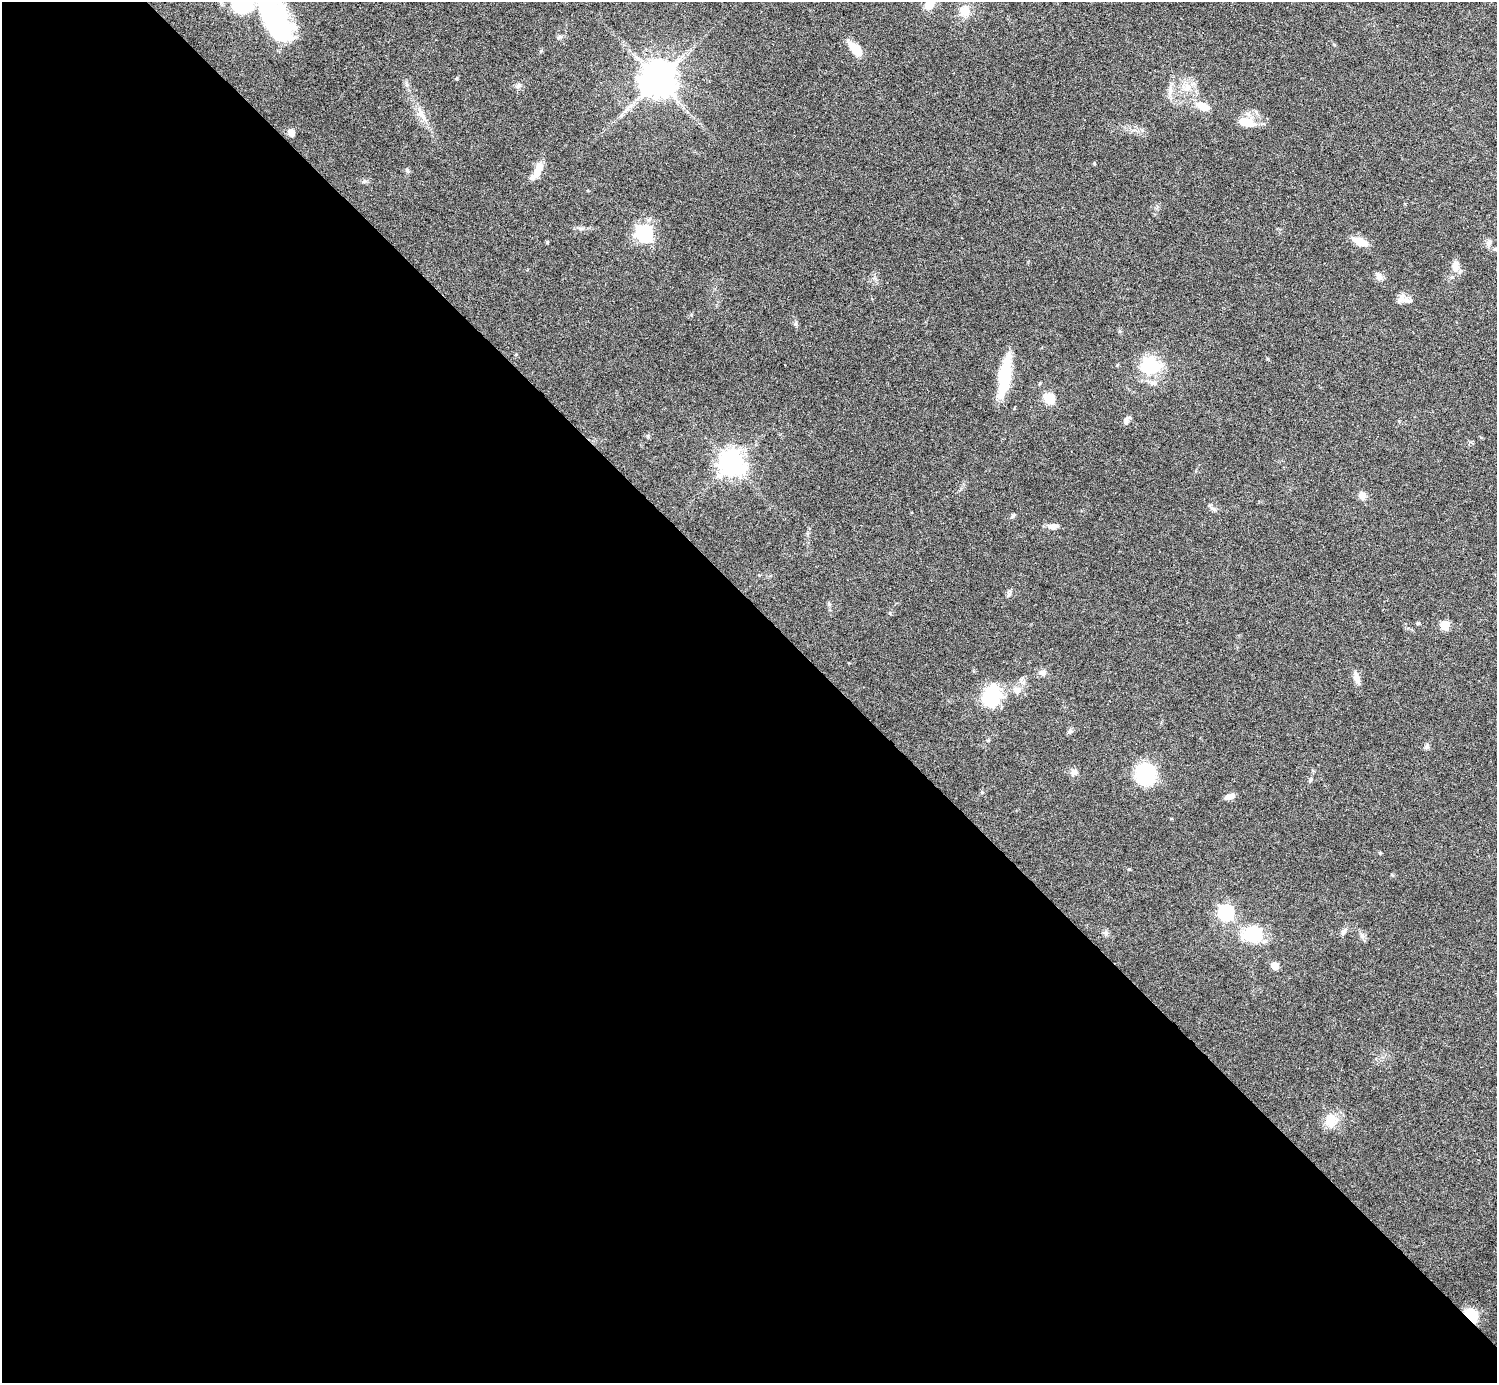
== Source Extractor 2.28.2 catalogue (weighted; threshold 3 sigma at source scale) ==
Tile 9 of 4 x 4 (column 1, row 3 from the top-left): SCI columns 46-1540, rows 1580-2960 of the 6029 x 6026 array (HDU 1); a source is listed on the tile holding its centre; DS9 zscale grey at full resolution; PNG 1499 x 1385 px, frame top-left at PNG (2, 2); no overlay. Shown black and unused: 56% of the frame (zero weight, under 3 of 6 exposures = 3% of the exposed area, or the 3 px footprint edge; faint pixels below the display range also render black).
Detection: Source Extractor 2.28.2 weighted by HDU 2 'WHT'; one run over the whole footprint, this tile lists its part. Background 0.0569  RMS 0.0044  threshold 0.0178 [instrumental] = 3 sigma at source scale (4.09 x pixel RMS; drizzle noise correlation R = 1.36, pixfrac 0.8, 0.05/0.05 arcsec/px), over >= 5 px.
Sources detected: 59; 2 inside a brighter listed object's ellipse — not listed separately; the other 57 listed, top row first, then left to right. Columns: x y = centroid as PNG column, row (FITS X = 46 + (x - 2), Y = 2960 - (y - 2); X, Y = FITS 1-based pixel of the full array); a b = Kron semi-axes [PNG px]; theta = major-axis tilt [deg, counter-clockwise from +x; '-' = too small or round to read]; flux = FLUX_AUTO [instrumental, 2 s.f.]
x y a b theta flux
930 3 17 10 62 5.5
242 4 22 19 16 24
965 11 14 11 87 5.3
276 20 48 23 -63 54
560 36 7 4 -1 0.8
855 48 17 9 -47 7.8
456 78 5 4 - 0.51
658 80 10 10 - 1100
518 86 9 6 33 1.2
1187 87 12 10 59 4
1170 91 15 6 87 2.5
1203 106 13 8 -21 5.4
422 114 19 7 -60 3.4
1246 122 21 12 -10 7
291 133 6 5 - 4.3
1094 163 4 4 - 0.37
538 169 20 7 70 5.9
407 171 8 5 -48 0.73
580 228 7 4 -19 0.79
644 233 7 7 - 110
1360 241 17 8 -22 5.7
547 242 5 4 - 0.4
1489 243 12 6 75 1.5
1455 266 16 9 80 3.4
1379 276 12 8 -55 1.7
1405 300 19 7 -2 2.7
795 324 6 4 71 0.59
1117 365 5 3 - 0.37
1150 366 26 19 -3 18
1005 375 42 11 80 21
1049 398 6 6 - 24
1126 421 11 5 83 1.2
732 463 9 8 - 380
1362 495 9 8 - 2.5
1213 509 8 6 -22 1.3
1012 516 7 5 61 0.65
1053 526 15 6 3 2.2
1008 594 7 4 90 0.85
829 604 7 4 -45 0.58
1418 623 5 4 - 0.47
1445 625 5 5 - 13
1043 672 10 8 4 1.7
1356 678 17 8 -77 2.5
1017 690 10 9 - 2.7
991 697 20 14 74 26
1427 746 7 6 - 0.92
1074 772 9 8 - 1.8
1145 774 12 11 - 44
1310 781 6 5 - 0.6
1229 797 11 5 20 2.5
1226 913 7 7 - 91
1345 930 11 5 52 1.3
1105 932 7 4 0 0.82
1253 934 18 16 -3 20
1275 966 5 5 - 6.1
1330 1120 19 16 78 6.2
1471 1315 11 8 -54 15
Overlapping masked pixels (flux is a lower limit): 1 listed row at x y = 1471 1315
Isophote crosses this tile's border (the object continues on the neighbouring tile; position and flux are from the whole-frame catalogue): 3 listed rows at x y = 930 3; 242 4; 276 20
Unlisted compact peaks at least as high as the median listed source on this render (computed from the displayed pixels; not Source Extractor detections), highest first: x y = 1129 869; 1380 853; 1362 936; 541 51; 982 792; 890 613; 648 436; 1069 732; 691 315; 516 354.